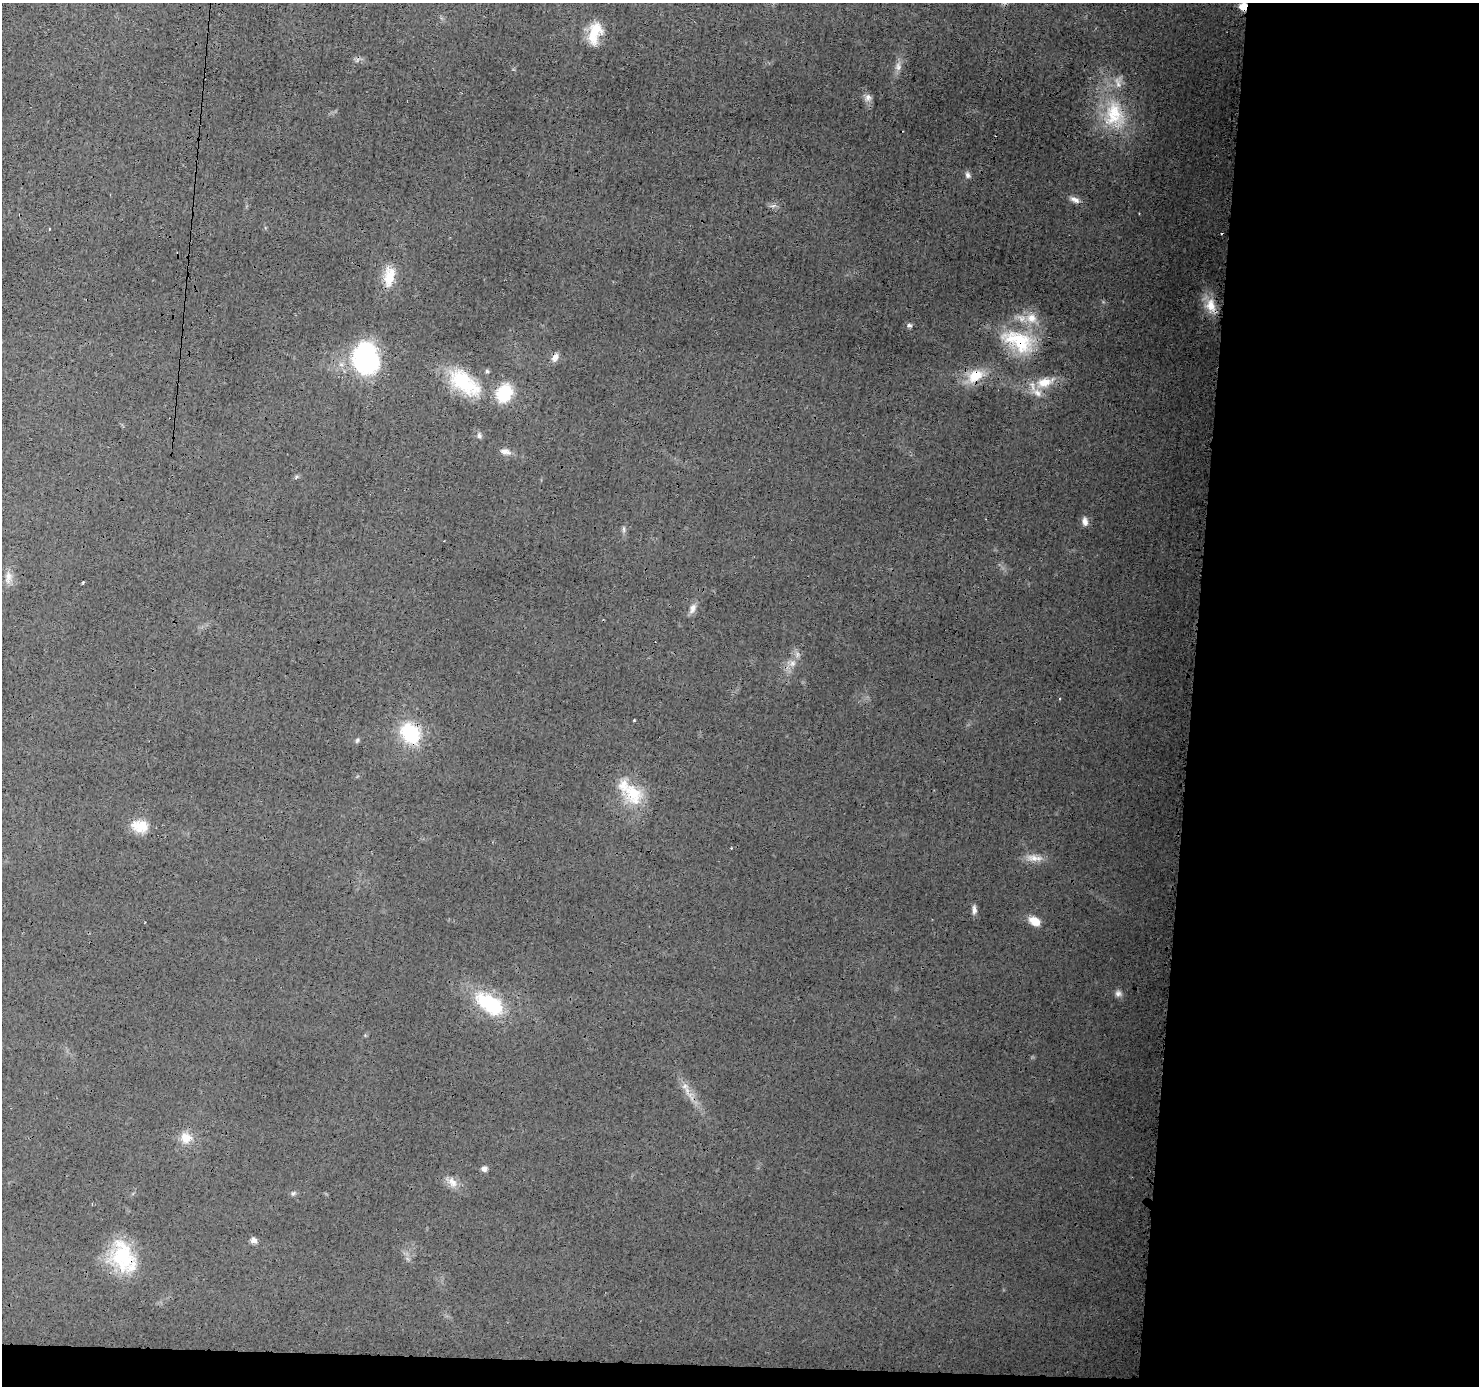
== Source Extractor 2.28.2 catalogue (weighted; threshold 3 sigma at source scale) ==
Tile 9 of 3 x 3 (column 3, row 3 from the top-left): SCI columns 2960-4436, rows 110-1493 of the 4445 x 4464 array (HDU 1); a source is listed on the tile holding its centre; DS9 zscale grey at full resolution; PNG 1481 x 1388 px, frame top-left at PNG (2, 3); no overlay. Shown black and unused: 21% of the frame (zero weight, under 3 of 4 exposures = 1% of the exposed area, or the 3 px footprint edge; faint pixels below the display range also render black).
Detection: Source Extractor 2.28.2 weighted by HDU 2 'WHT'; one run over the whole footprint, this tile lists its part. Background 0.0141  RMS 0.0031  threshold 0.0139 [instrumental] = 3 sigma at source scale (4.5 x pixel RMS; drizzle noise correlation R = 1.50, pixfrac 1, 0.05/0.05 arcsec/px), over >= 5 px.
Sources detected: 52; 1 too faint to see at this stretch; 1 cosmic-ray / hot-pixel residue — not listed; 3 inside a brighter listed object's ellipse — not listed separately; the other 47 listed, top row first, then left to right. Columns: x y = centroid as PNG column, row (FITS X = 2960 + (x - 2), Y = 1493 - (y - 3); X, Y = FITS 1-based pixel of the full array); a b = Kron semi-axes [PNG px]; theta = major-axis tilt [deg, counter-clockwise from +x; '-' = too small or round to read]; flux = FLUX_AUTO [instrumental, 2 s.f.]
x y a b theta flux
1243 7 6 5 - 7.8
595 33 25 13 74 7.7
898 66 12 6 -84 1.6
868 98 11 9 75 1.6
1114 115 39 29 -84 20
968 175 9 7 -61 1.1
1075 200 14 7 -23 1.7
773 206 7 4 19 0.71
49 229 3 2 - 0.29
389 278 26 14 -89 6.6
1211 306 22 14 -73 5.6
1031 318 15 13 -7 4.8
909 325 8 5 -2 0.74
1019 341 47 24 -26 20
555 357 12 8 63 1.7
365 359 34 27 -75 39
487 371 6 4 -46 0.53
975 376 23 15 35 7.9
1044 382 25 12 14 6.6
464 383 47 23 -38 20
504 393 17 14 63 14
479 435 8 6 -83 0.89
505 452 14 7 -10 1.8
296 477 6 4 47 0.47
1085 522 11 7 -81 1.6
624 529 9 4 -89 0.73
8 577 17 8 80 2.5
83 582 3 3 - 0.35
692 608 14 7 68 1.8
792 663 8 8 - 1.6
634 720 3 2 - 0.33
410 733 21 16 -53 20
357 740 7 4 45 0.52
633 794 32 23 -59 12
140 826 22 15 -8 5.8
1035 858 24 8 -6 3.1
974 910 11 5 -89 1.3
1035 921 13 9 -29 3.8
1118 993 9 8 - 1.2
490 1004 35 19 -34 22
687 1091 14 6 -75 2.1
186 1138 14 13 - 4.2
484 1169 7 7 - 1.1
452 1182 16 10 -49 2.8
293 1193 6 5 - 0.6
254 1240 8 6 -2 1.4
123 1256 39 26 -77 20
Overlapping masked pixels (flux is a lower limit): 6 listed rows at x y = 1243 7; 1211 306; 1019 341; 555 357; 975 376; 123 1256
Isophote crosses this tile's border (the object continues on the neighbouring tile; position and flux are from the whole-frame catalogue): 1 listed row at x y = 1243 7